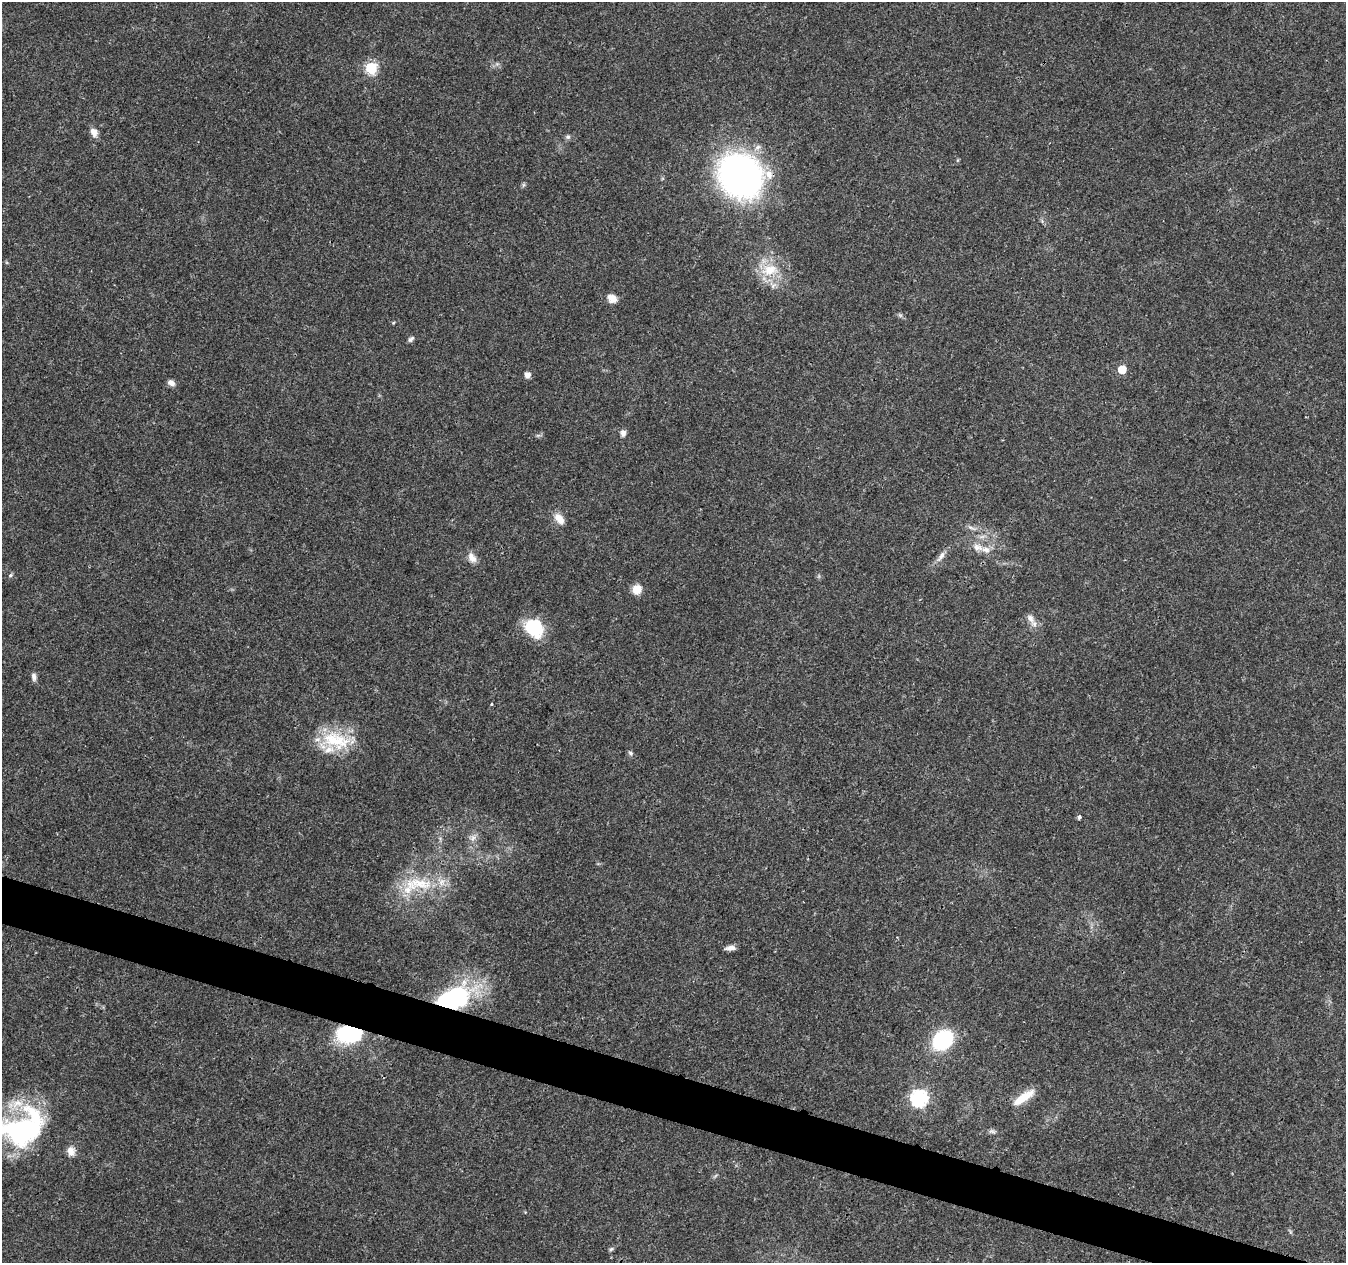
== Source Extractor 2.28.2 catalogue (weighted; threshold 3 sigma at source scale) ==
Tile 6 of 4 x 4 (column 2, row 2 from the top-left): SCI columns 1355-2698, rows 2805-4065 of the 5392 x 5546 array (HDU 1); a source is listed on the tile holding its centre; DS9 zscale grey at full resolution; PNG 1348 x 1265 px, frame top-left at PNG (2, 2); no overlay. Shown black and unused: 3% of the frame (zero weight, under 3 of 4 exposures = <1% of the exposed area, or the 3 px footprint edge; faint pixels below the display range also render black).
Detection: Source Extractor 2.28.2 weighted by HDU 2 'WHT'; one run over the whole footprint, this tile lists its part. Background 0.0261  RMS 0.0019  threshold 0.00865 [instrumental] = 3 sigma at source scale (4.5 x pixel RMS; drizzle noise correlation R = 1.50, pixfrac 1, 0.0396/0.0396 arcsec/px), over >= 5 px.
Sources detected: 48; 1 inside a brighter object's white glare — not listed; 5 inside a brighter listed object's ellipse — not listed separately; the other 42 listed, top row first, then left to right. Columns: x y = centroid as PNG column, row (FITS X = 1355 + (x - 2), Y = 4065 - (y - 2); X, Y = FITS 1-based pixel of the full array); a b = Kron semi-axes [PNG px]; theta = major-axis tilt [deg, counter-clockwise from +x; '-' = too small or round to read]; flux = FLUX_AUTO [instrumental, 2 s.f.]
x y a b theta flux
371 68 6 6 - 18
94 132 10 7 -60 1.4
568 137 7 6 - 0.47
740 176 41 35 -40 71
523 185 7 4 71 0.3
770 270 26 17 14 5.7
612 298 11 9 -28 1.8
900 315 6 5 - 0.37
393 323 5 4 - 0.18
411 339 9 5 44 0.5
1122 369 5 5 - 4.4
527 375 5 5 - 1.3
171 383 8 6 -27 1
623 433 8 7 - 0.78
538 435 7 4 19 0.33
559 519 16 9 -54 2
970 527 9 4 -19 0.5
982 537 7 4 19 0.54
978 547 15 9 -15 1.7
941 556 18 6 55 1.2
472 558 15 9 -59 1.5
10 575 6 5 - 0.33
637 589 10 10 - 2.2
1030 618 14 8 -61 1.4
534 628 22 17 -47 9.2
34 677 11 6 -84 0.73
491 704 3 3 - 0.25
336 740 43 24 -3 9.9
630 753 6 5 - 0.39
1079 817 3 3 - 1.1
473 838 11 7 49 1
419 883 44 15 -9 8.2
730 948 12 5 6 1
454 997 30 16 20 35
349 1034 20 12 -2 21
943 1040 20 15 36 17
919 1098 7 7 - 53
1023 1098 30 9 34 3.7
25 1128 58 43 35 29
992 1131 11 4 -1 0.52
71 1151 11 10 - 1.5
611 1249 6 5 - 0.35
Overlapping masked pixels (flux is a lower limit): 2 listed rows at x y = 454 997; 349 1034
Isophote crosses this tile's border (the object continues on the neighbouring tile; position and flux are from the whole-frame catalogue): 1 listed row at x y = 25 1128